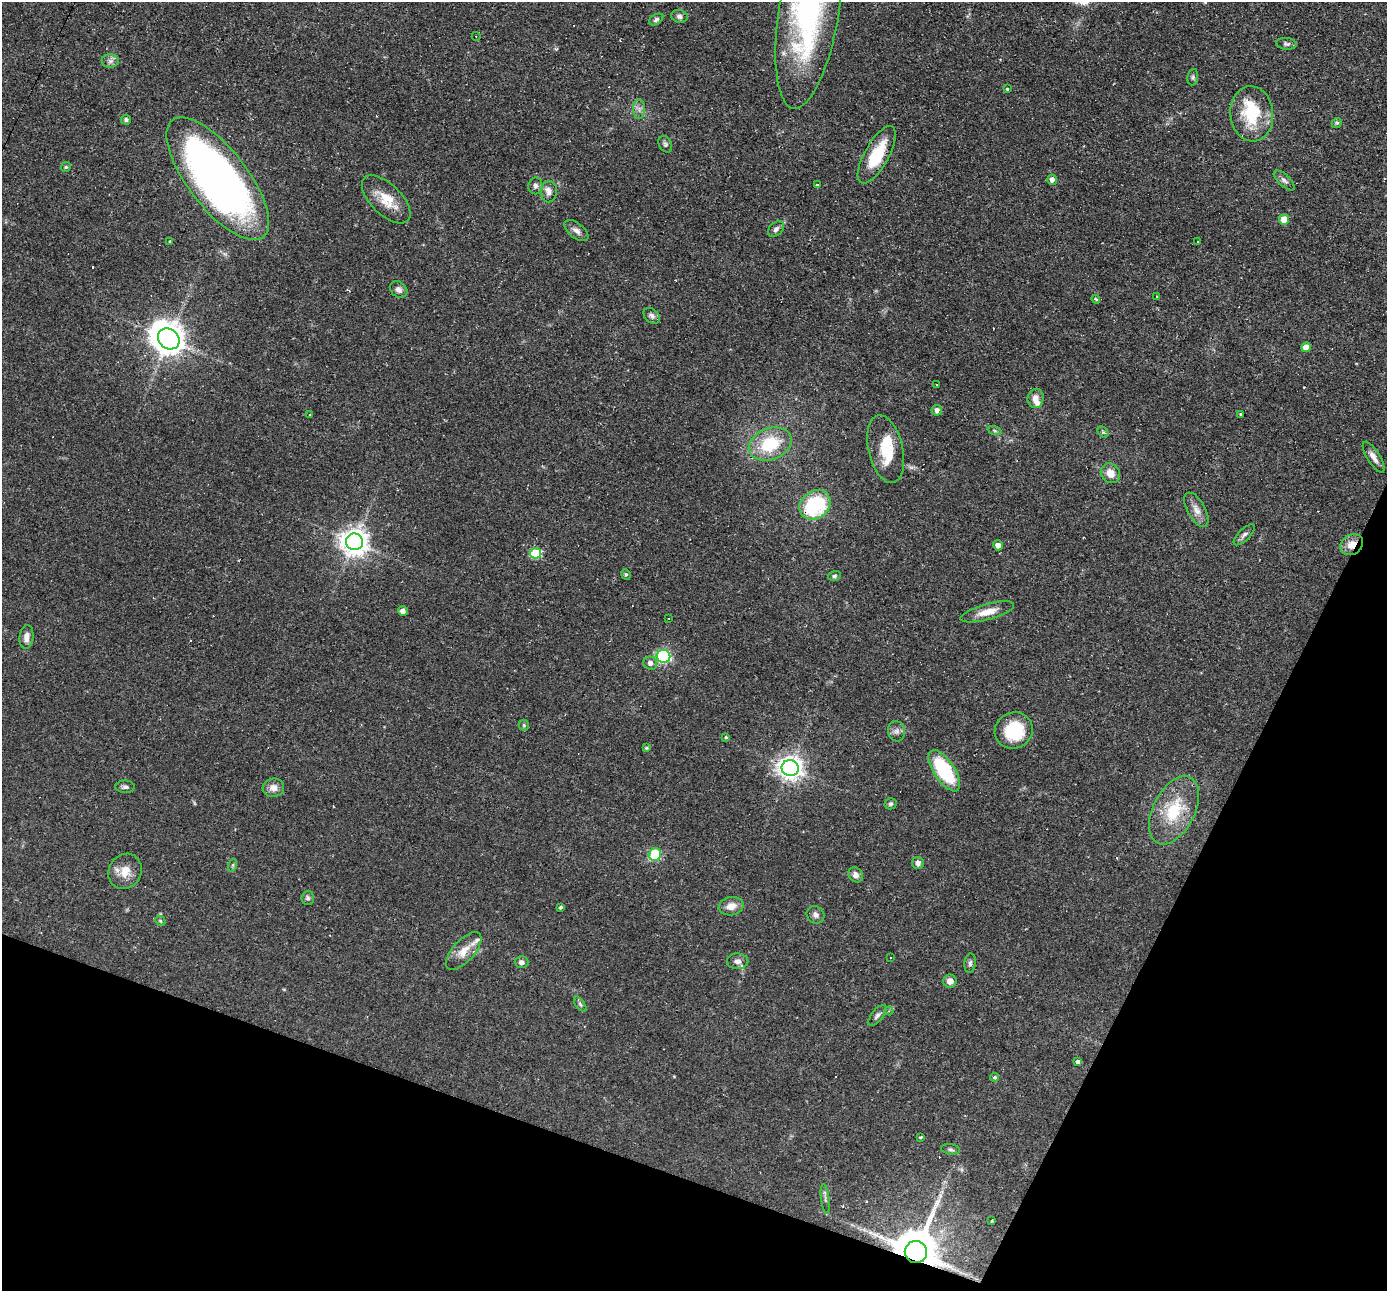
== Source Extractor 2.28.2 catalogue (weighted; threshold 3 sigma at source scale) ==
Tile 15 of 4 x 4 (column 3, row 4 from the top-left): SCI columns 2772-4156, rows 268-1556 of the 5542 x 5557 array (HDU 1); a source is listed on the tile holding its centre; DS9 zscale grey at full resolution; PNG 1389 x 1293 px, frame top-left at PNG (2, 2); each listed source drawn as its Kron ellipse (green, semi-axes under 4 px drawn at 4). Shown black and unused: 19% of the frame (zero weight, under 2 of 3 exposures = <1% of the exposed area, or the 3 px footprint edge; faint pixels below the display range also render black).
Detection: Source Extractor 2.28.2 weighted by HDU 2 'WHT'; one run over the whole footprint, this tile lists its part. Background 0.0583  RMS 0.0047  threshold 0.021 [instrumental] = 3 sigma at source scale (4.5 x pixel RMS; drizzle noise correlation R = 1.50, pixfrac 1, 0.05/0.05 arcsec/px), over >= 5 px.
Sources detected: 109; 1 too faint to see at this stretch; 1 inside a brighter object's white glare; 7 cosmic-ray / hot-pixel residue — neither listed nor drawn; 4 inside a brighter listed object's ellipse — not listed separately; the other 96 listed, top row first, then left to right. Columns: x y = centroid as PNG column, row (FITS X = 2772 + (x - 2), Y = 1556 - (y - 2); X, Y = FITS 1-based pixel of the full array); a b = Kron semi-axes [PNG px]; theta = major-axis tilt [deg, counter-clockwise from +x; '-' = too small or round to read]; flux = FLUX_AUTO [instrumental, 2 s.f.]
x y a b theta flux
809 9 100 30 81 130
679 16 8 6 -14 1.5
656 19 8 5 32 0.99
476 36 4 3 - 0.38
1286 44 10 6 -5 1.2
110 61 8 7 - 1.8
1193 77 8 5 81 0.95
1007 89 3 3 - 1
639 109 10 6 -90 1.9
1252 114 28 21 -84 24
126 120 5 5 - 1.1
1337 123 5 4 - 0.63
665 144 9 6 -63 1.1
877 155 32 12 61 18
66 167 5 4 - 0.59
218 179 74 29 -52 260
1052 180 5 5 - 2.3
1284 180 13 6 -43 1.6
817 185 3 3 - 0.54
535 186 8 7 - 1.6
549 192 10 8 86 2.7
386 199 30 15 -45 11
1284 219 5 5 - 6.5
776 229 9 6 43 1.6
576 231 14 7 -39 2.4
170 241 3 3 - 0.67
1197 242 3 3 - 0.57
399 290 9 7 -40 1.9
1156 296 3 2 - 0.33
1096 299 4 3 - 0.46
652 316 9 6 -41 1.6
169 339 11 9 -39 820
1306 347 5 5 - 4.6
936 384 3 2 - 0.6
1036 398 9 8 - 3.4
937 410 5 5 - 2.2
309 414 3 2 - 0.81
1240 414 3 3 - 0.38
995 431 7 3 -19 0.74
1103 432 6 4 -46 0.7
770 444 22 15 21 22
886 449 34 17 -77 16
1374 457 18 6 -58 3.2
1110 473 10 9 - 5.2
815 505 16 13 37 36
1196 510 19 9 -61 3.8
1244 535 13 5 45 1.6
354 542 8 8 - 560
998 545 5 5 - 2.3
1352 545 12 9 36 5.6
536 553 5 5 - 26
626 574 5 4 - 0.65
834 576 6 5 - 0.79
403 611 5 4 - 2.6
987 612 28 8 15 6.4
669 618 3 2 - 0.4
26 637 12 7 83 3.1
663 656 7 6 - 77
650 663 7 6 - 2.3
524 725 5 5 - 0.57
897 731 10 8 -76 2
1014 731 19 18 - 22
725 737 3 3 - 1.7
646 748 4 3 - 0.58
790 768 8 8 - 380
944 771 24 10 -56 34
125 787 10 6 -1 1.4
273 788 11 9 6 3.5
890 804 6 5 - 0.86
1174 810 37 21 63 22
655 855 6 6 - 19
918 863 6 6 - 1.9
233 865 6 4 71 0.68
125 871 18 16 58 7.1
856 875 8 7 - 2.6
308 898 7 6 - 1.2
731 906 12 9 11 4.4
560 907 3 3 - 1.1
816 915 9 8 - 1.9
160 921 5 4 - 0.59
464 951 23 11 48 6
891 958 3 2 - 0.39
738 961 10 8 -2 2.2
522 962 7 6 - 1.8
970 963 10 6 84 1.3
950 981 6 6 - 3.4
580 1004 9 4 -54 0.95
889 1011 4 4 - 0.51
877 1015 12 5 50 1.5
1078 1062 4 3 - 3
994 1077 4 4 - 1.1
921 1137 4 2 - 0.58
950 1149 9 5 -8 1
825 1199 15 3 -83 1.3
992 1221 3 2 - 0.56
916 1252 11 11 - 2300
Overlapping masked pixels (flux is a lower limit): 4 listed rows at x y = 218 179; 815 505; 1352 545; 916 1252
Isophote crosses this tile's border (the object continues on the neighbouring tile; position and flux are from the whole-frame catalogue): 1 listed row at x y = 809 9